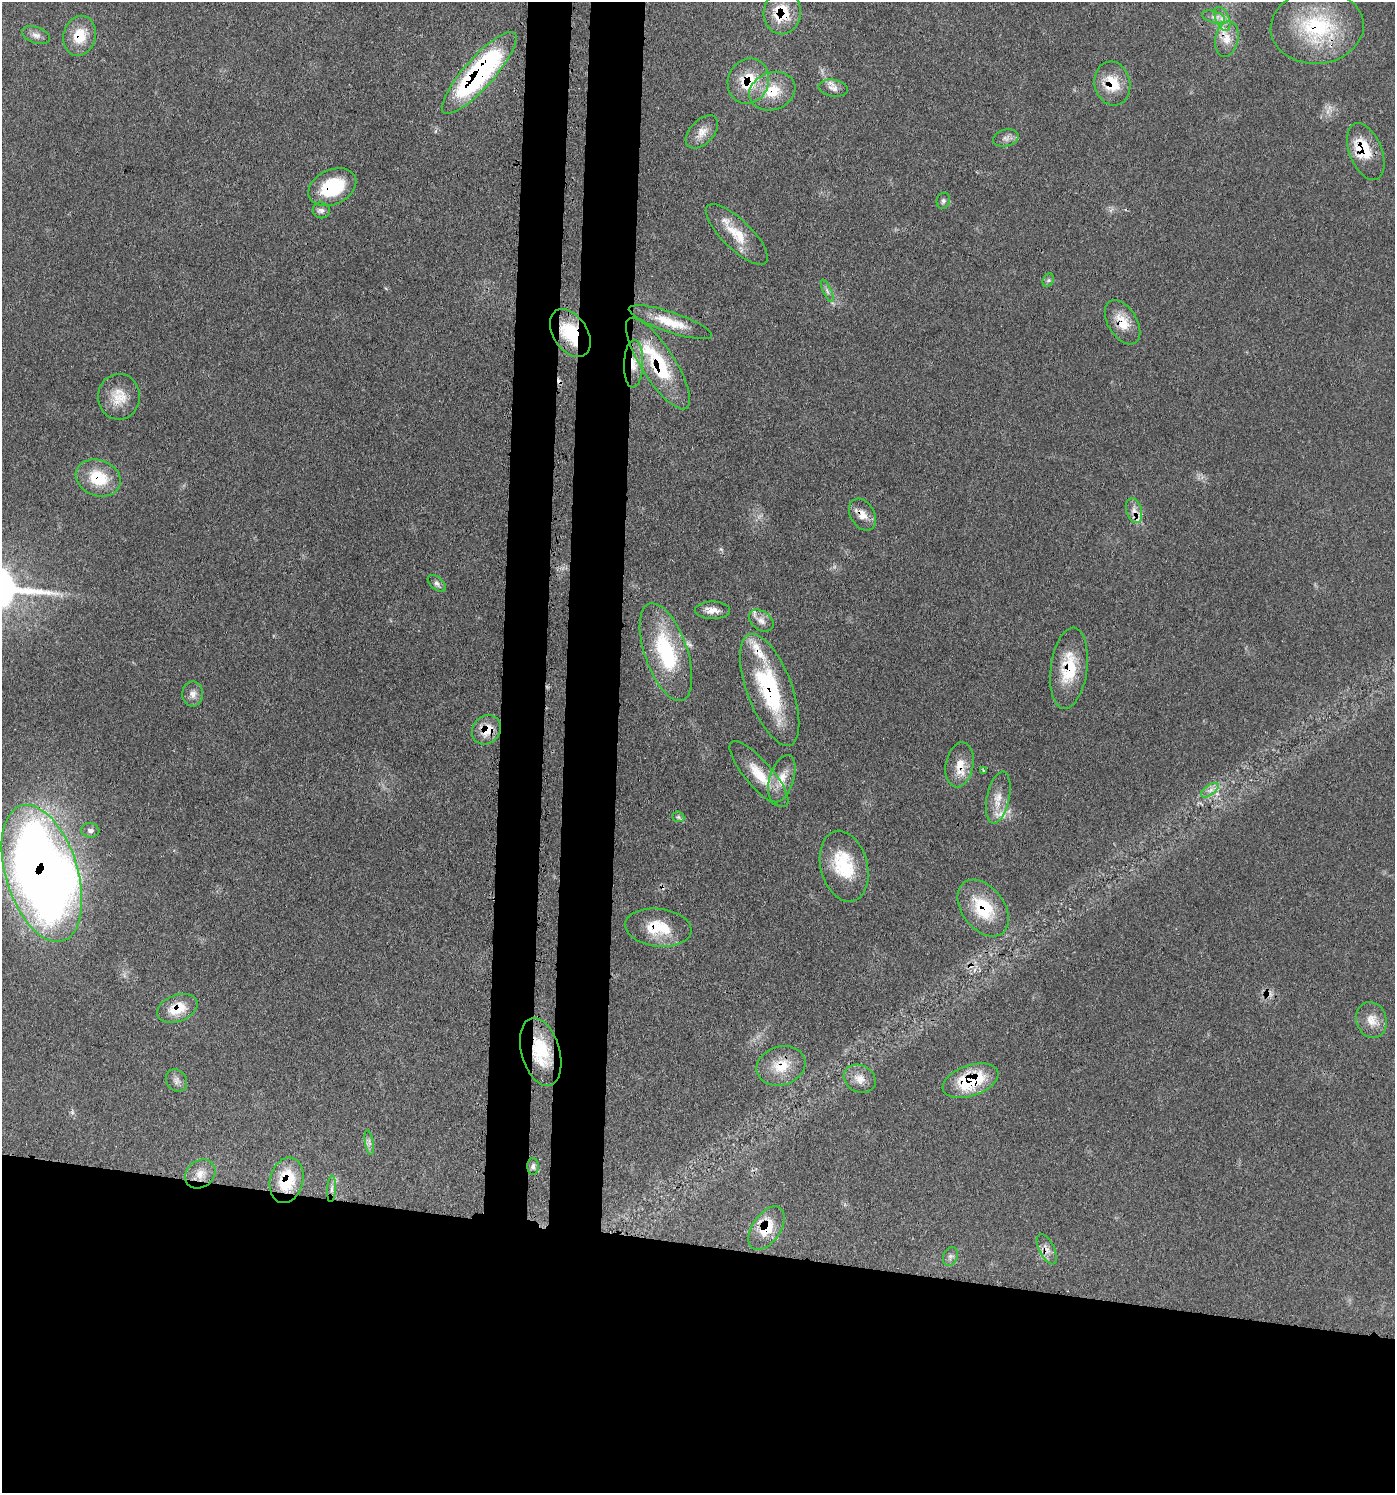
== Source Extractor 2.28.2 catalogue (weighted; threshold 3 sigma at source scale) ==
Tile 8 of 3 x 3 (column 2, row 3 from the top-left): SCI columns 1688-3080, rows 80-1570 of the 4632 x 4608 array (HDU 1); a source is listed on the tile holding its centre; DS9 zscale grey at full resolution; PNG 1397 x 1495 px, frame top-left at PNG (2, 2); each listed source drawn as its Kron ellipse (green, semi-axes under 4 px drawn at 4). Shown black and unused: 22% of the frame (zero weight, under 3 of 4 exposures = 8% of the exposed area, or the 3 px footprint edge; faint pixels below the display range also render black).
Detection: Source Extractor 2.28.2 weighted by HDU 2 'WHT'; one run over the whole footprint, this tile lists its part. Background 0.13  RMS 0.0055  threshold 0.0246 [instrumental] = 3 sigma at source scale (4.5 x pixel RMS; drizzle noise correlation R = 1.50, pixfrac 1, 0.05/0.05 arcsec/px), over >= 5 px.
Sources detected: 77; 1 too faint to see at this stretch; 5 cosmic-ray / hot-pixel residue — neither listed nor drawn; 6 inside a brighter listed object's ellipse — not listed separately; the other 65 listed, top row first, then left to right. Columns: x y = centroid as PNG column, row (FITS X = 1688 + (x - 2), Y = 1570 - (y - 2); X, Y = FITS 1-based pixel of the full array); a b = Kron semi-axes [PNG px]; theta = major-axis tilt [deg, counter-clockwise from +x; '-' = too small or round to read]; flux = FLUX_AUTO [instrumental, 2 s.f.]
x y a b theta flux
782 13 21 18 83 20
1214 17 12 6 -18 2.4
1222 19 12 7 -66 3.7
1317 27 46 36 5 54
36 35 14 8 -19 3.1
80 36 20 16 74 14
1227 39 18 11 77 7.5
479 73 53 15 48 130
748 81 23 20 69 21
1112 83 22 18 -77 16
833 88 15 8 -9 3.7
772 91 24 18 20 16
702 132 20 11 46 6.3
1006 138 13 8 15 2.9
1366 152 30 16 -68 17
332 187 25 17 25 32
943 201 8 6 74 1.6
321 210 8 8 - 2.2
737 234 41 14 -44 15
1048 280 7 5 60 1.1
827 291 12 4 -65 1.9
670 322 44 10 -19 15
1122 322 24 14 -58 11
570 333 26 17 -56 25
634 364 24 9 88 8.2
658 364 53 16 -57 42
119 397 23 21 -89 12
98 478 23 18 -20 21
1134 511 13 7 -74 4.2
862 515 17 12 -59 6
437 583 11 6 -41 1.9
712 610 18 8 -1 5
761 621 13 9 -36 4.1
666 652 51 21 -71 49
1069 668 41 18 83 24
770 690 59 22 -69 62
193 694 12 10 88 3.6
486 730 15 13 47 11
960 765 23 14 79 9.4
984 771 3 3 - 1.1
759 774 42 13 -49 16
782 779 24 12 72 9.2
1210 790 10 5 35 2.8
998 797 26 11 78 7.9
678 817 6 5 - 1.2
90 830 9 7 -8 2
844 866 36 23 -75 28
42 873 71 36 -73 710
983 908 32 21 -52 26
658 928 33 19 -7 20
177 1008 21 13 21 13
1371 1020 18 15 -71 7.6
541 1052 35 19 -74 26
781 1066 25 19 17 14
860 1079 16 13 -27 6.4
176 1081 12 10 -55 2.9
970 1081 29 15 19 35
369 1142 13 3 -80 1.7
533 1166 8 5 90 1.7
200 1174 16 13 38 7.3
287 1180 23 16 76 25
332 1189 13 4 87 2.5
767 1228 24 14 55 15
1047 1249 16 7 -64 4.1
950 1257 10 7 70 2.1
Overlapping masked pixels (flux is a lower limit): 31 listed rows (the first 20) at x y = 782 13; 1317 27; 80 36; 1227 39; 479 73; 748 81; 1112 83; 772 91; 1366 152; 332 187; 1122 322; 570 333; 634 364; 658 364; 98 478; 1134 511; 862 515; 1069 668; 770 690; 486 730
Unlisted compact peaks at least as high as the median listed source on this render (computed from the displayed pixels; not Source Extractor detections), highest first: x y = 48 593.